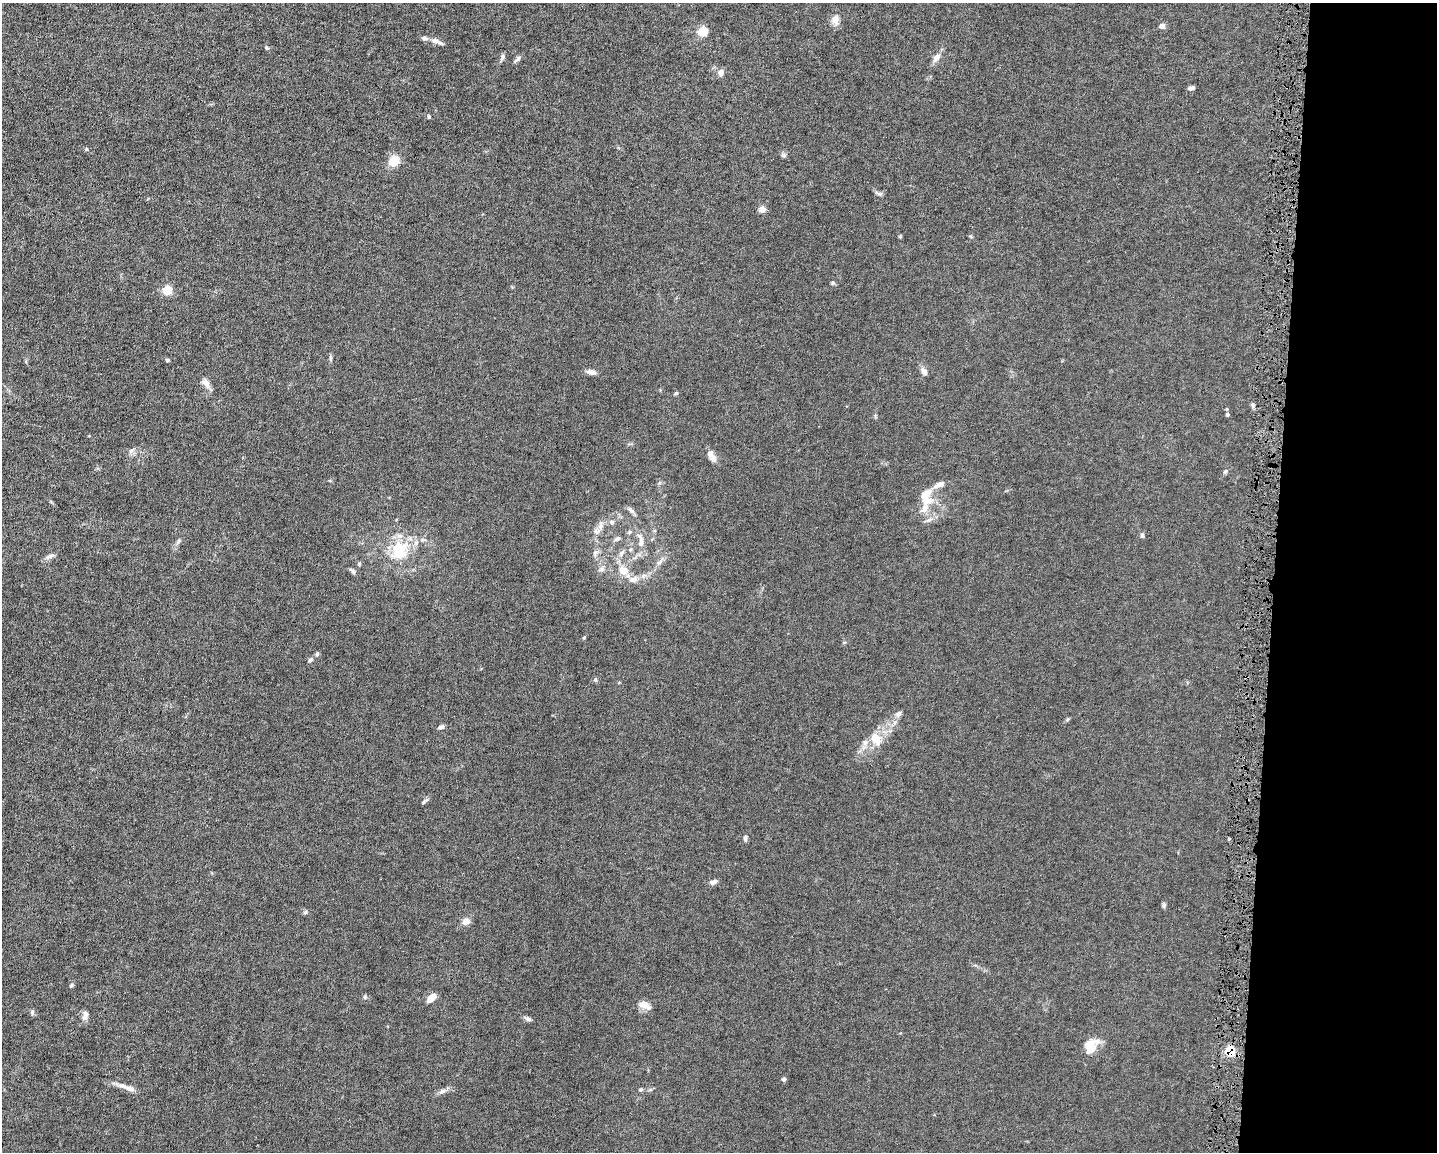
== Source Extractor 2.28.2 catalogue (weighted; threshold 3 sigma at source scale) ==
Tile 9 of 3 x 4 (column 3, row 3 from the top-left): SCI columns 3087-4521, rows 1151-2300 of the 4629 x 4599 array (HDU 1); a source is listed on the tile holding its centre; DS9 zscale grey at full resolution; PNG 1439 x 1154 px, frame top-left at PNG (2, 3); no overlay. Shown black and unused: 11% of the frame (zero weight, under 4 of 8 exposures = <1% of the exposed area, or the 3 px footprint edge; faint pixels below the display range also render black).
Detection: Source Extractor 2.28.2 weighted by HDU 2 'WHT'; one run over the whole footprint, this tile lists its part. Background 0.0149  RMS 0.0024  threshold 0.00965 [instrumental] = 3 sigma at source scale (4.09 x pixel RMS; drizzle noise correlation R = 1.36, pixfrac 0.8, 0.05/0.05 arcsec/px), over >= 5 px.
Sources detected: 78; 5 inside a brighter listed object's ellipse — not listed separately; the other 73 listed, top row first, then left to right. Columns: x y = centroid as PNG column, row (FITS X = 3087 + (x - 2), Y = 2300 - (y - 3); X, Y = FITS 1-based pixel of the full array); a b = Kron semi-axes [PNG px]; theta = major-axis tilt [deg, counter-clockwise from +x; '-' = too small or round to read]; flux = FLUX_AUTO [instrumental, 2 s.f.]
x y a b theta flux
835 20 14 10 87 1.4
1162 26 5 5 - 1.3
702 32 6 5 - 9.7
436 41 18 5 -22 1.2
267 48 5 5 - 0.28
502 57 10 5 76 0.51
936 58 15 7 50 1.2
517 59 12 5 42 0.54
721 72 8 7 - 1
1191 88 6 4 16 0.59
429 117 5 4 - 0.26
86 149 5 4 - 0.24
394 161 15 12 43 2.8
879 193 12 4 -16 0.44
762 210 7 6 - 1.2
832 283 6 4 89 0.29
167 290 5 5 - 7.9
330 358 8 4 82 0.38
167 360 4 4 - 0.27
924 371 10 7 -57 0.98
592 372 11 6 -10 1.2
206 383 13 8 -56 1.4
676 393 5 4 - 0.27
1253 405 6 4 -90 0.4
1227 415 4 4 - 0.39
131 450 10 5 42 0.64
713 458 12 8 -69 0.99
1225 471 5 5 - 0.41
926 496 25 17 -86 4.9
631 510 12 5 -45 0.68
612 522 7 6 - 0.49
600 526 12 7 82 1.2
630 532 6 4 88 0.31
1142 535 6 5 - 0.38
617 539 9 5 24 0.57
178 541 7 4 71 0.36
641 541 21 8 -79 2.2
399 550 30 24 61 8.6
630 550 6 4 19 0.37
595 552 9 6 49 0.66
621 554 11 6 67 0.89
50 556 14 5 24 0.77
659 563 7 5 30 0.58
359 564 5 4 - 0.3
602 569 6 6 - 0.56
353 571 8 5 -30 0.55
623 571 15 12 -34 2.6
317 654 6 4 88 0.38
310 660 6 5 - 0.43
898 714 9 6 45 0.66
1068 719 6 3 70 0.27
441 727 8 5 22 0.6
876 739 14 11 -62 3.2
865 743 8 6 88 0.81
423 802 8 4 43 0.38
745 838 7 5 -88 0.49
713 882 10 6 22 0.75
1164 905 7 5 88 0.43
305 912 7 4 31 0.33
466 921 10 9 - 1.1
71 985 6 4 29 0.31
365 996 6 4 72 0.26
431 998 12 7 43 1.8
644 1005 18 8 -21 1.6
32 1013 8 5 -76 0.37
85 1015 14 7 83 1
528 1019 10 5 -18 0.54
1090 1046 21 16 85 3.1
1229 1051 5 5 - 13
784 1079 5 5 - 0.48
130 1088 15 7 -10 1.4
641 1090 6 5 - 0.32
442 1091 11 5 30 0.79
Overlapping masked pixels (flux is a lower limit): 1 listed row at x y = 1229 1051